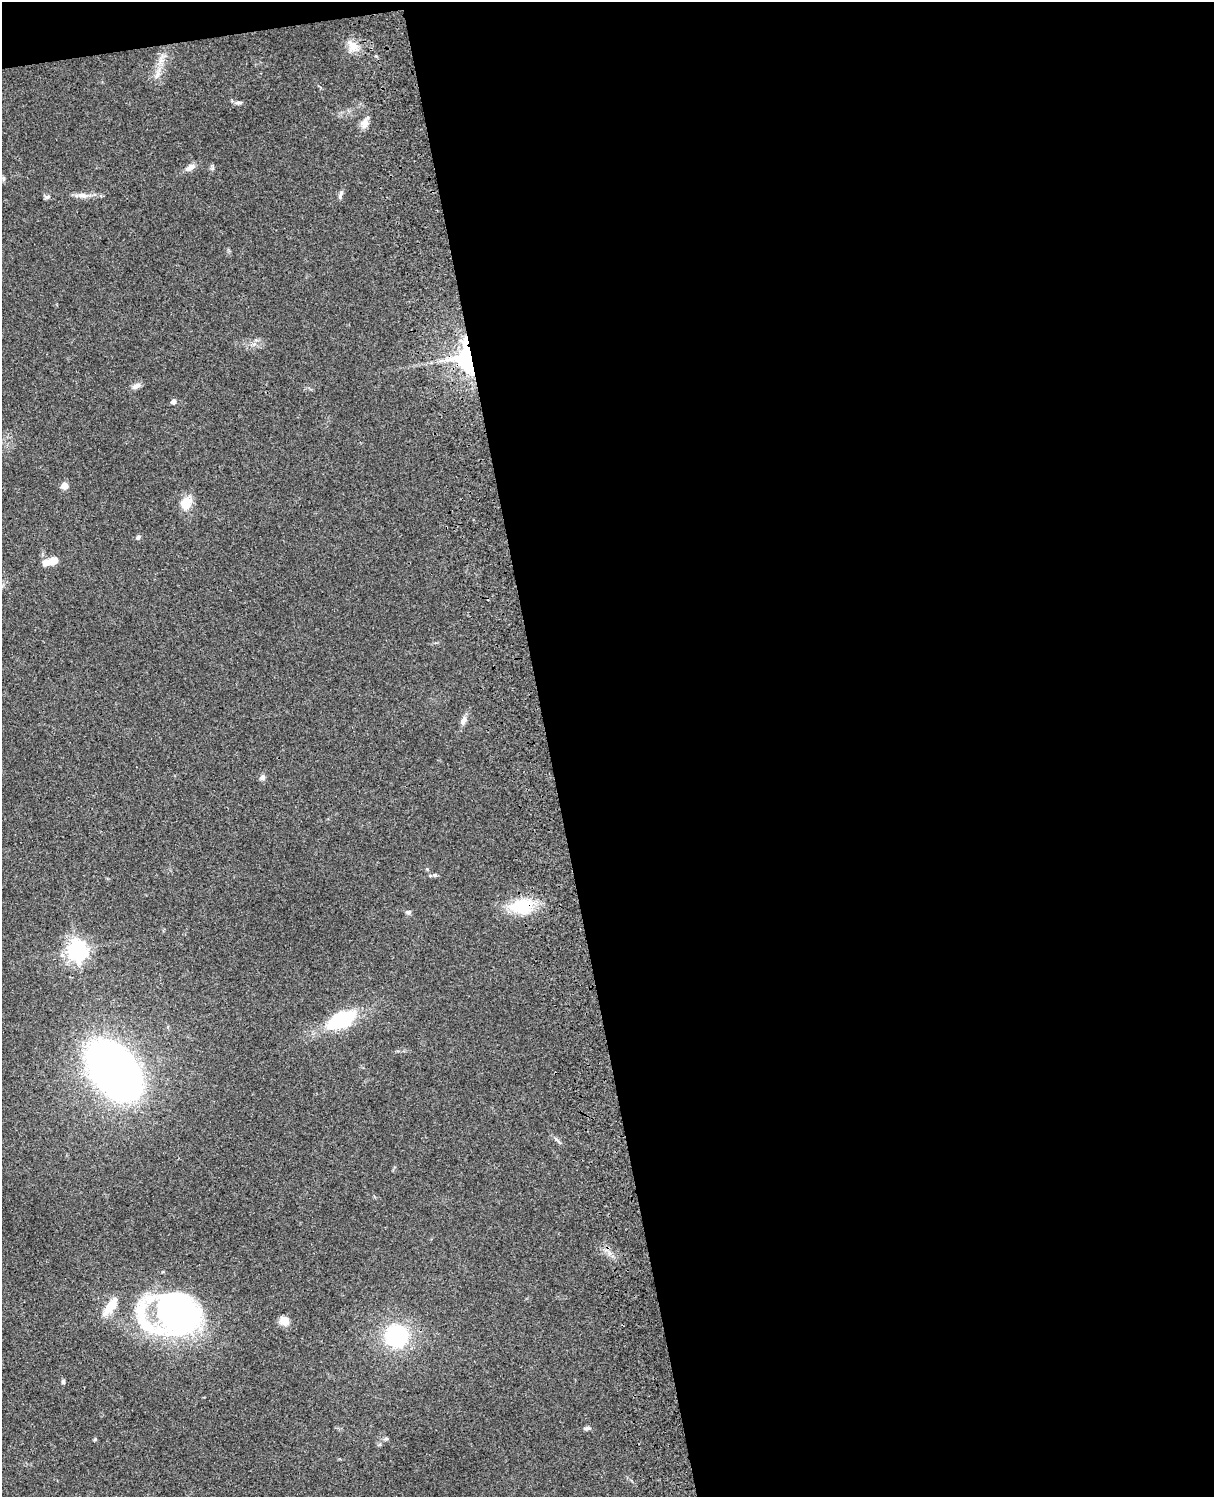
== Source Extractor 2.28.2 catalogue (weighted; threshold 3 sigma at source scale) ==
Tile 4 of 4 x 3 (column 4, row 1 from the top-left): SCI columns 3758-4969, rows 3269-4763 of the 5088 x 4927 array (HDU 1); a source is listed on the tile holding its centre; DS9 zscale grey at full resolution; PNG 1216 x 1499 px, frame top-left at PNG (2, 2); no overlay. Shown black and unused: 56% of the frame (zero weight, under 3 of 4 exposures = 6% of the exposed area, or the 3 px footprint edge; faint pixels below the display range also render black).
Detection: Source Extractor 2.28.2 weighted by HDU 2 'WHT'; one run over the whole footprint, this tile lists its part. Background 0.0889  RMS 0.0061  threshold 0.0275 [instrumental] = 3 sigma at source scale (4.5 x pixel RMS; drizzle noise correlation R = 1.50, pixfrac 1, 0.05/0.05 arcsec/px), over >= 5 px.
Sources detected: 34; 1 inside a brighter object's white glare — not listed; the other 33 listed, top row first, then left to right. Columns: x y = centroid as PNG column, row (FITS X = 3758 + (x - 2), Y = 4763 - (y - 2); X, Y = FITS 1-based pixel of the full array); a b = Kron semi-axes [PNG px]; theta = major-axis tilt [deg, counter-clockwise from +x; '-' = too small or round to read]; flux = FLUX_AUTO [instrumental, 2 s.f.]
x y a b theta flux
352 46 19 9 -37 6
161 60 10 7 30 3.1
157 75 11 5 51 2.4
239 103 11 4 5 1.4
364 123 13 10 76 4
190 167 15 7 33 3.1
3 178 6 4 -71 0.86
83 195 15 6 -7 3.8
340 196 9 5 83 1.6
47 197 7 5 22 1.2
466 359 39 24 -79 57
136 386 12 7 37 2.5
173 402 5 5 - 2.5
65 486 8 7 - 3.4
186 503 15 12 61 9.5
138 537 6 5 - 1.1
54 561 8 7 - 6.1
463 721 12 7 70 2.8
262 778 7 6 - 1.7
435 875 7 5 -19 1.3
522 906 21 14 11 28
408 912 7 5 -8 1.4
77 950 7 7 - 360
341 1019 26 13 28 46
114 1070 38 24 -51 540
110 1306 28 10 54 9.9
176 1314 49 34 -7 230
284 1321 11 10 - 5.2
396 1336 16 16 - 61
63 1382 6 4 89 1.2
587 1428 10 5 8 1.5
95 1439 5 4 - 0.86
386 1439 6 5 - 1
Overlapping masked pixels (flux is a lower limit): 2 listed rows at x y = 466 359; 522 906